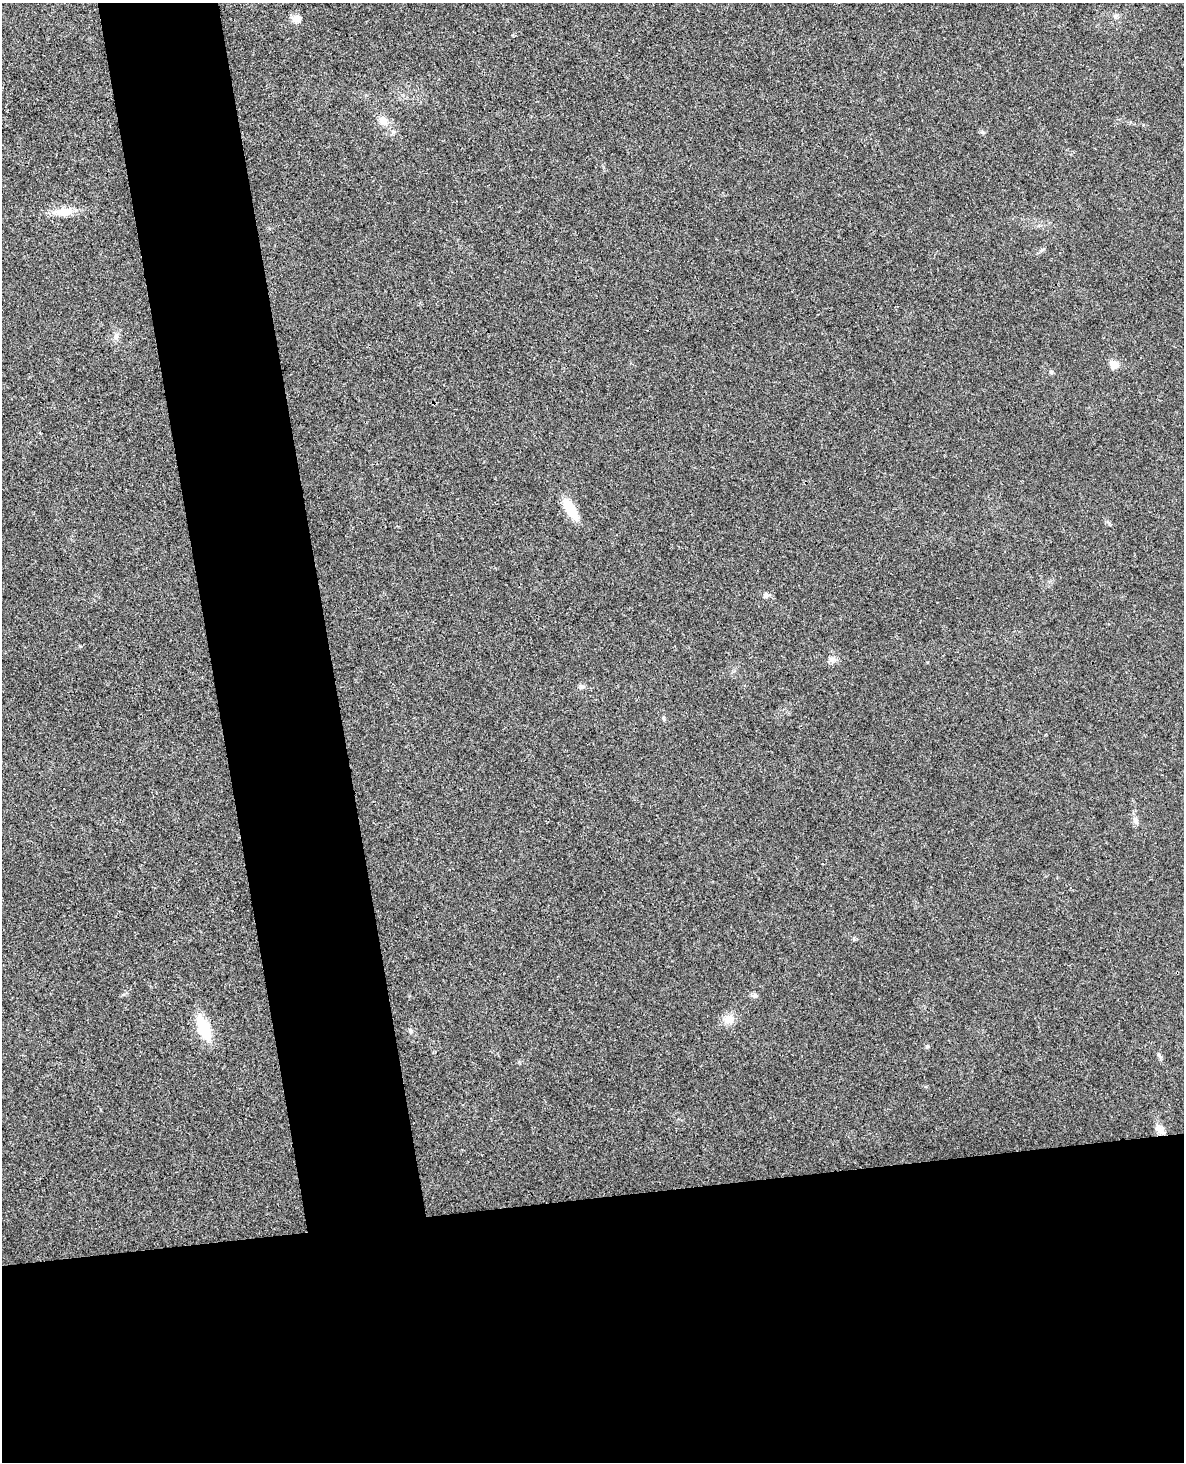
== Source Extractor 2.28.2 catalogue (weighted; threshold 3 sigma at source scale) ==
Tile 11 of 4 x 3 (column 3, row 3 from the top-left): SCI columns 2423-3604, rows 147-1606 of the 4844 x 4780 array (HDU 1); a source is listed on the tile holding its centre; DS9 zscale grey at full resolution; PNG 1186 x 1464 px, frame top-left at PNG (2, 3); no overlay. Shown black and unused: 27% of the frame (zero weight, under 3 of 4 exposures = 6% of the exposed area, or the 3 px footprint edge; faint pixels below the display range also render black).
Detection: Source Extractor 2.28.2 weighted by HDU 2 'WHT'; one run over the whole footprint, this tile lists its part. Background 0.0217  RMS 0.0058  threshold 0.0262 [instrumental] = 3 sigma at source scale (4.5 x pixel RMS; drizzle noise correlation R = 1.50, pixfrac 1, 0.05/0.05 arcsec/px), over >= 5 px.
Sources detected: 16; all 16 listed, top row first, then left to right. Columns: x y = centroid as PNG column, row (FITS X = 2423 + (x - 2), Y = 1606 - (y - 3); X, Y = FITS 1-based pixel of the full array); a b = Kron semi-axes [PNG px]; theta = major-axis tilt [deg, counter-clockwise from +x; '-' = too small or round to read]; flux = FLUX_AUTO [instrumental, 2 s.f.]
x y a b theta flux
1116 15 7 4 1 1.1
296 19 10 9 - 3.6
383 121 12 11 - 4.5
64 212 22 10 4 9.4
116 336 9 7 57 2.2
1113 364 11 8 -45 4.7
571 509 21 8 -59 18
766 595 7 6 - 1.5
582 686 7 5 -68 1.3
1136 821 10 7 -68 2.1
754 995 8 6 1 1.5
729 1019 13 11 33 5.6
204 1029 25 12 -67 21
411 1030 6 4 -89 0.95
927 1047 6 4 0 0.75
1160 1129 15 8 -52 4
Unlisted compact peaks at least as high as the median listed source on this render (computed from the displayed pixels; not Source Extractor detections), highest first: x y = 1051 372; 982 132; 831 659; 1159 1055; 80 646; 663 718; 1042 250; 854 939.